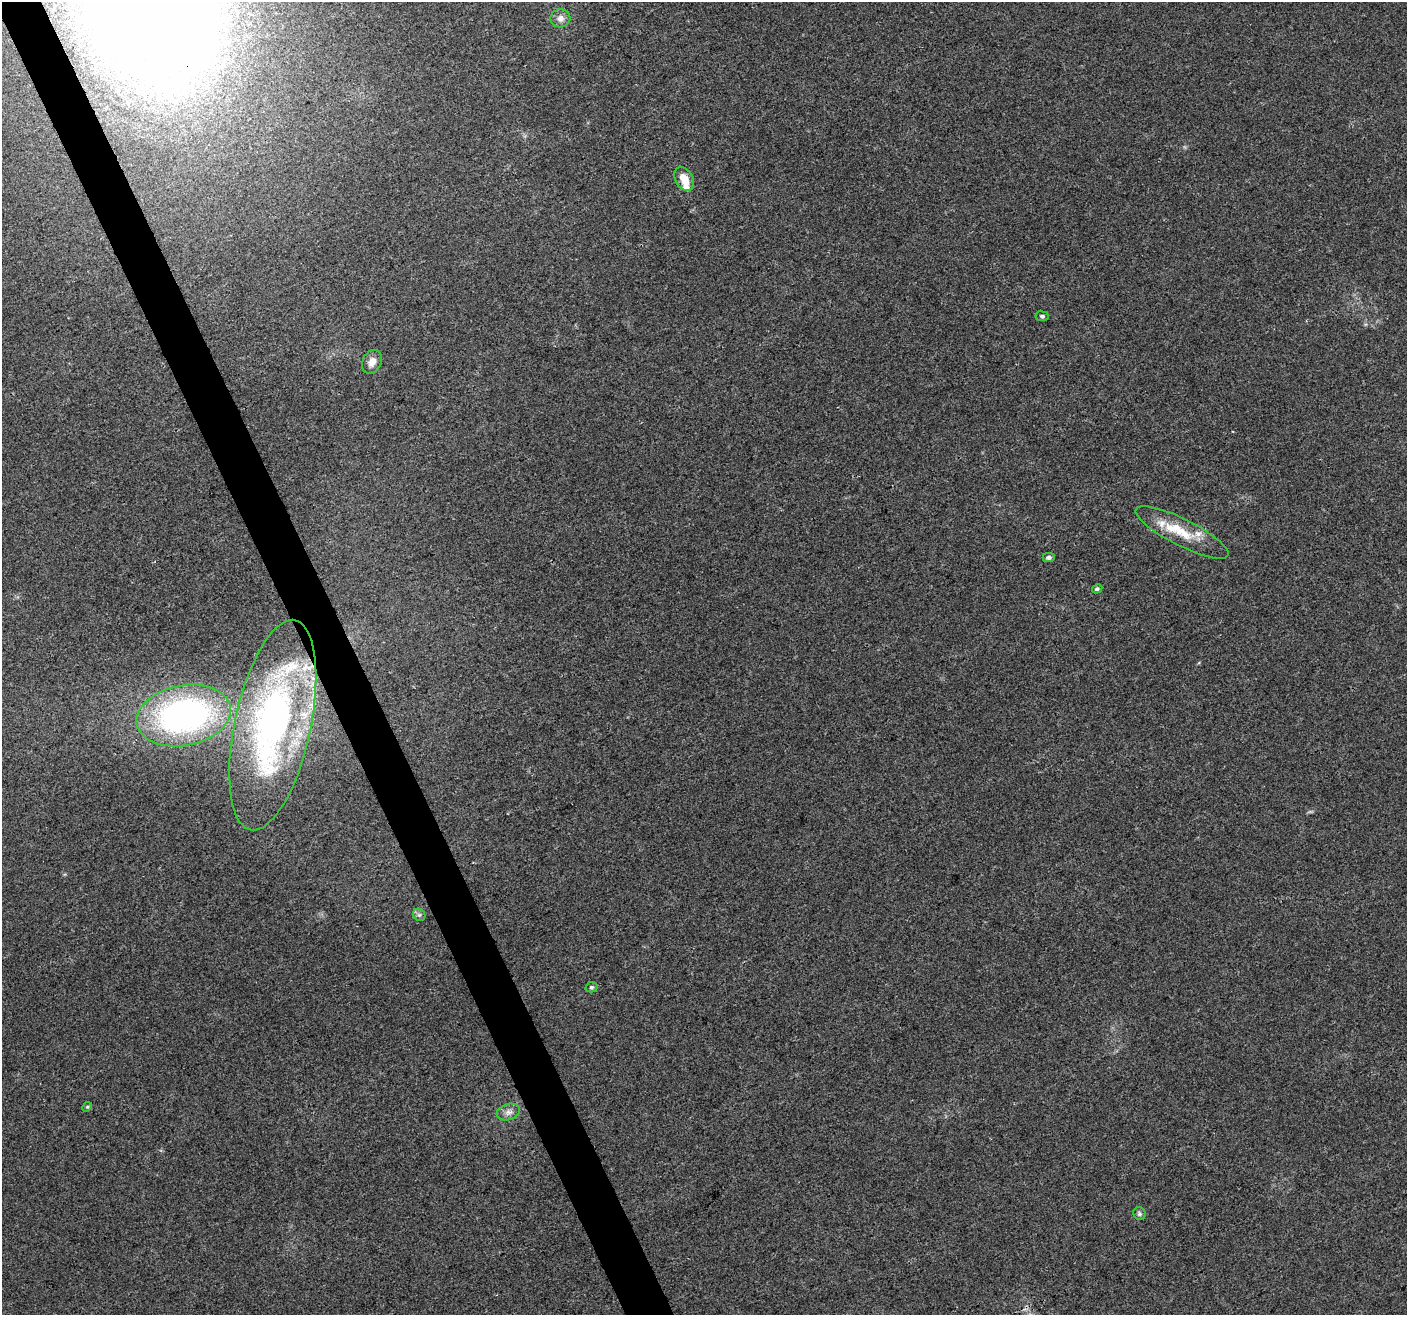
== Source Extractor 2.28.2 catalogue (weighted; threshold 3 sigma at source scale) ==
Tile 11 of 4 x 4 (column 3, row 3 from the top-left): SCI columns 2811-4215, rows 1400-2712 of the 5624 x 5482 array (HDU 1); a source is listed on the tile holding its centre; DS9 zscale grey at full resolution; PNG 1409 x 1317 px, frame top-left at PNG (2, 2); each listed source drawn as its Kron ellipse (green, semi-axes under 4 px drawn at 4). Shown black and unused: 3% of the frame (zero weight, under 3 of 4 exposures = <1% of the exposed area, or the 3 px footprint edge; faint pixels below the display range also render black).
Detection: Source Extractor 2.28.2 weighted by HDU 2 'WHT'; one run over the whole footprint, this tile lists its part. Background 0.0295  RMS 0.0046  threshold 0.0208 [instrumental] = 3 sigma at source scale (4.5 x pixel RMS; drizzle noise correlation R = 1.50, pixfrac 1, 0.0396/0.0396 arcsec/px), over >= 5 px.
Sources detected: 19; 5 inside a brighter listed object's ellipse — not listed separately; the other 14 listed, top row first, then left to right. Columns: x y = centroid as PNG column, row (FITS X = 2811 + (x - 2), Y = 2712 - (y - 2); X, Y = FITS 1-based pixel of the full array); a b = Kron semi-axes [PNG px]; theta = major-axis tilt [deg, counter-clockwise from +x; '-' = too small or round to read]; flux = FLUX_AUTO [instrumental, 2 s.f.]
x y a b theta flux
560 18 10 9 - 3.2
684 179 13 8 -62 6.4
1042 316 6 5 - 1
372 362 12 9 62 3.9
1182 532 51 13 -27 15
1049 557 6 4 1 1.3
1097 589 5 4 - 0.91
184 715 48 30 11 140
273 725 107 38 78 160
419 915 7 5 -43 1.1
591 987 6 5 - 0.87
87 1107 5 4 - 0.59
508 1112 12 8 18 2.6
1139 1213 7 6 - 1
Overlapping masked pixels (flux is a lower limit): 1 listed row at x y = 273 725